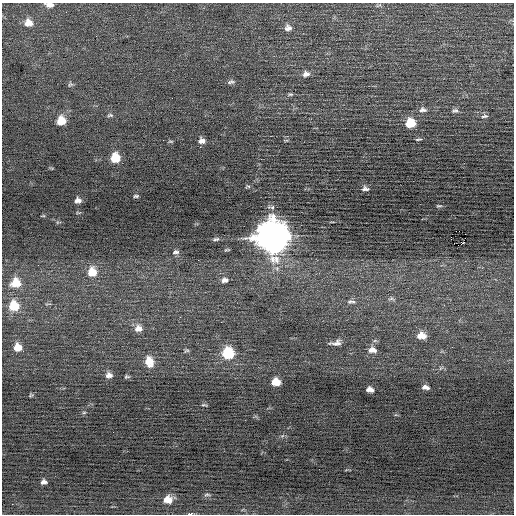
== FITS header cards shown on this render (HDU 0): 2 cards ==
NAXIS1  =                  512 / Axis length
NAXIS2  =                  512 / Axis length

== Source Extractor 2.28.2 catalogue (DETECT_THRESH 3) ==
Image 512 x 512 px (HDU 0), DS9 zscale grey, 1 PNG px = 1 image px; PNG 516 x 516 px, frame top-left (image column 1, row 512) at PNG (2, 3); no overlay
Background -0.0153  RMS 0.67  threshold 2.01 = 3 sigma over >= 5 px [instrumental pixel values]
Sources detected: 61; all 61 listed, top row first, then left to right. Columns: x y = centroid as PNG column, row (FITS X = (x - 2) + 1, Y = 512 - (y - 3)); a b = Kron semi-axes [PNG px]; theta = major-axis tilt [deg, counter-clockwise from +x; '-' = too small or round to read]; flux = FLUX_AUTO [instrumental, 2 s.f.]
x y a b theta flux
49 5 9 5 -7 250
28 23 10 8 -13 470
288 28 9 8 - 220
306 74 9 8 - 220
231 82 10 5 9 120
70 84 7 6 - 93
290 94 8 5 -3 78
423 110 11 7 2 200
455 111 10 6 1 130
110 115 8 5 1 89
484 116 11 5 7 130
61 121 9 8 - 780
410 123 9 8 - 1100
418 139 7 3 6 63
286 140 6 3 1 47
171 141 7 3 0 51
202 141 7 6 - 200
200 147 3 2 - 41
115 158 8 8 - 1100
248 186 6 4 -2 62
365 189 8 5 -1 140
136 196 6 3 8 66
78 200 7 6 - 200
439 206 8 3 -4 58
78 213 6 3 -18 49
43 216 6 3 17 43
272 236 14 13 - 66000
216 239 9 4 5 100
458 245 2 2 - 250
227 250 8 3 8 58
176 252 9 6 6 120
198 260 3 2 - 69
92 272 11 10 - 780
225 280 9 6 11 200
16 283 12 11 - 840
392 299 11 6 -17 140
351 302 13 6 -3 200
48 304 10 2 0 49
14 306 10 10 - 1200
180 317 3 2 - 59
138 328 10 8 12 320
421 336 10 7 -5 520
336 343 15 7 9 250
17 347 8 8 - 540
372 350 11 7 -6 300
186 351 7 4 21 68
228 353 9 9 - 2200
149 361 12 9 -73 650
109 375 8 7 - 230
127 377 7 4 0 73
276 382 7 6 - 700
425 387 7 4 -5 170
370 390 7 5 -13 240
31 395 6 5 - 56
204 405 7 3 -13 54
84 412 6 4 1 54
282 436 7 4 19 67
44 482 6 4 6 150
207 495 8 3 -4 68
168 500 9 7 3 510
190 514 4 2 - 820
At the frame edge (FLAGS 8, measured only in part): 2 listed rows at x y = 49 5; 190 514